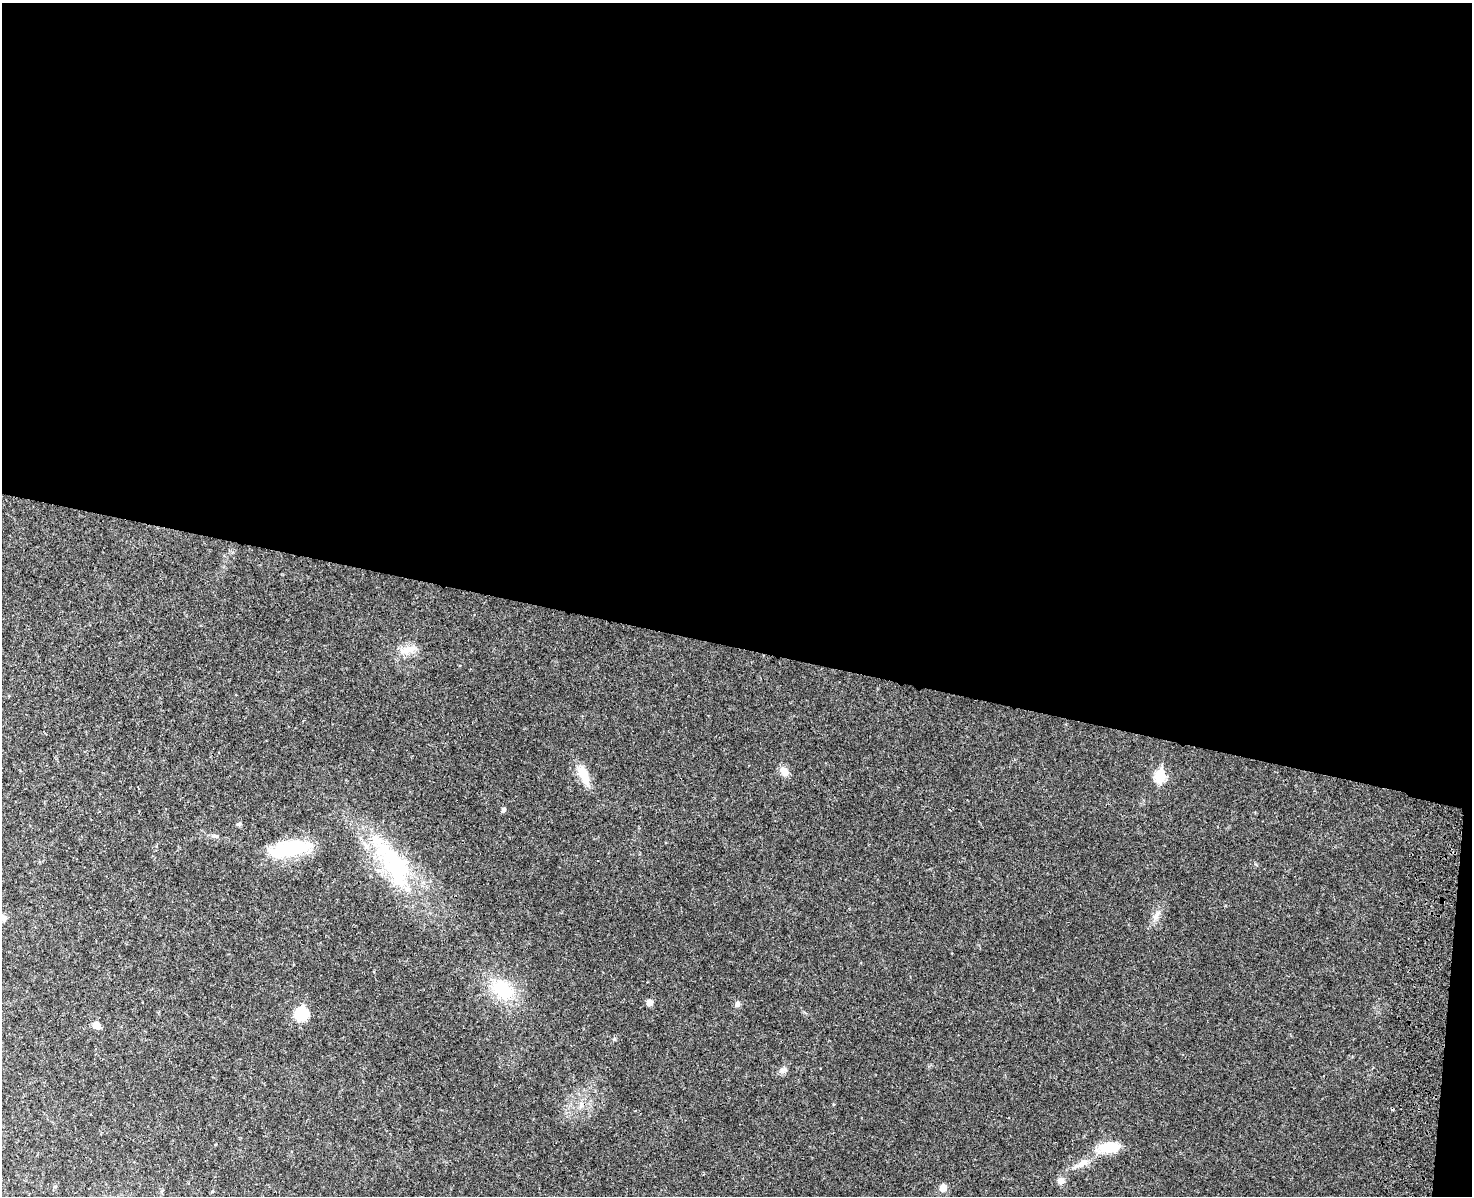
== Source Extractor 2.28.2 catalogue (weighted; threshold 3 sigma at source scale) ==
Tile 3 of 3 x 4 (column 3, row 1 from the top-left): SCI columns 3174-4643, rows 3615-4808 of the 4992 x 4837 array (HDU 1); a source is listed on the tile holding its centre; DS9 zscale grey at full resolution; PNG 1474 x 1198 px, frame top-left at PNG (2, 3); no overlay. Shown black and unused: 55% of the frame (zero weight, under 3 of 4 exposures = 6% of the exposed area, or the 3 px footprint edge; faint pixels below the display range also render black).
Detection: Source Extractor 2.28.2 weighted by HDU 2 'WHT'; one run over the whole footprint, this tile lists its part. Background 0.0336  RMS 0.0041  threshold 0.0186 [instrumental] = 3 sigma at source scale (4.5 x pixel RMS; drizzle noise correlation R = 1.50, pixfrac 1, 0.05/0.05 arcsec/px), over >= 5 px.
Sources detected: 23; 2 inside a brighter object's white glare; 1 cosmic-ray / hot-pixel residue — not listed; the other 20 listed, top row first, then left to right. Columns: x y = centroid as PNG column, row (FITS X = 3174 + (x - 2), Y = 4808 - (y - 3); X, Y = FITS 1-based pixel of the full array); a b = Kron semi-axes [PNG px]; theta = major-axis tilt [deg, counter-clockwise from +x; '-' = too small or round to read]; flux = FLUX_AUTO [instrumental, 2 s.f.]
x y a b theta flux
407 650 25 10 9 5.3
784 771 12 9 -56 3.1
583 774 20 14 -63 6.5
1160 776 7 6 - 26
503 810 6 5 - 0.94
239 824 6 5 - 0.76
289 848 47 16 13 29
393 863 86 30 -57 52
1156 916 17 6 60 2.5
2 918 10 8 4 2.2
502 990 37 22 -39 18
649 1002 6 6 - 2.7
737 1004 8 6 82 1.2
301 1014 8 8 - 23
97 1025 7 6 - 3.8
783 1070 11 6 7 1.4
1105 1147 18 14 10 8.3
1081 1164 27 8 28 5.2
1061 1181 8 8 - 2.2
943 1188 8 7 - 3.1
Isophote crosses this tile's border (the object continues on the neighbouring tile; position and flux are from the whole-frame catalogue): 1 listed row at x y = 2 918
Unlisted compact peaks at least as high as the median listed source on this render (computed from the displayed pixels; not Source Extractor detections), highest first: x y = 614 1039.